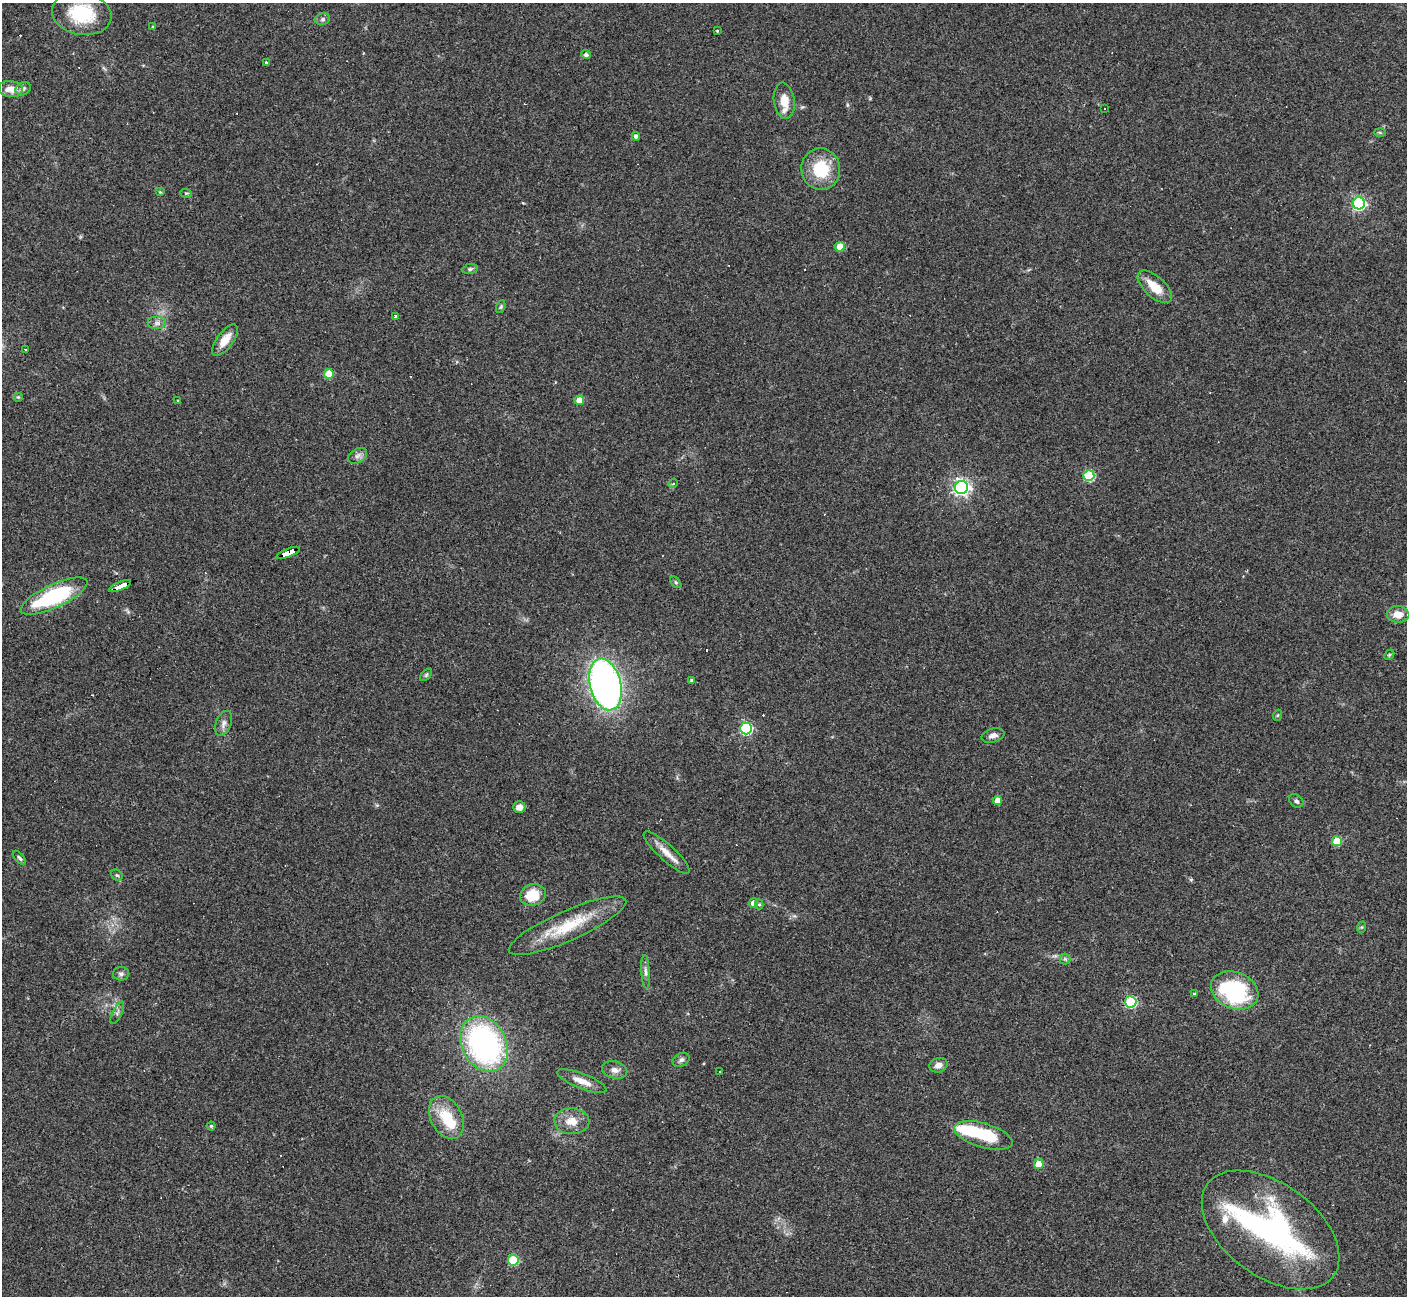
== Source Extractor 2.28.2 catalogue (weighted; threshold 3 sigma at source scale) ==
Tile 7 of 4 x 4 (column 3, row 2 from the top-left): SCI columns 2812-4216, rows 2871-4164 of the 5622 x 5608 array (HDU 1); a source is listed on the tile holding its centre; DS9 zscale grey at full resolution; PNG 1409 x 1298 px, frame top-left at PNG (2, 3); each listed source drawn as its Kron ellipse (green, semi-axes under 4 px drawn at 4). Shown black and unused: <1% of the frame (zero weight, under 3 of 4 exposures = <1% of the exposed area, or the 3 px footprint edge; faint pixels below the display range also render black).
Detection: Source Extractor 2.28.2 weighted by HDU 2 'WHT'; one run over the whole footprint, this tile lists its part. Background 0.0991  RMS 0.006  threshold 0.0269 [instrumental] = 3 sigma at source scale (4.5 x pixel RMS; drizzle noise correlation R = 1.50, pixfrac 1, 0.05/0.05 arcsec/px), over >= 5 px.
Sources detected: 98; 4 inside a brighter object's white glare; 15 cosmic-ray / hot-pixel residue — neither listed nor drawn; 2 inside a brighter listed object's ellipse — not listed separately; the other 77 listed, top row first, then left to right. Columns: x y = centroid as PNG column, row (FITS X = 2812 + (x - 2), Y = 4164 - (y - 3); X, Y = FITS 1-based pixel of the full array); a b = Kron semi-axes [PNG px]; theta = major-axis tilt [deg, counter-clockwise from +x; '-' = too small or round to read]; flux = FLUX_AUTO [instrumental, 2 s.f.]
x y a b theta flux
82 13 30 21 -9 31
323 19 7 5 17 1.4
153 27 3 3 - 1.3
717 31 3 2 - 0.53
586 55 5 4 - 1.7
266 62 3 2 - 0.85
11 89 12 8 -8 6.2
23 89 8 6 26 1.8
784 101 18 10 -82 8.3
1104 108 3 3 - 1.1
1380 132 6 4 -2 0.74
636 136 4 4 - 2
821 169 21 19 -77 24
160 192 5 4 - 0.65
186 193 6 4 -17 0.67
1359 203 6 6 - 100
840 247 5 5 - 11
470 269 8 5 11 1.2
1155 287 21 10 -43 12
501 307 7 4 70 0.85
395 316 4 3 - 0.84
157 323 9 6 0 2.5
225 340 18 8 53 8.1
25 349 3 2 - 0.41
329 374 5 5 - 15
18 397 5 5 - 0.7
177 400 3 2 - 0.58
579 400 5 4 - 8.9
357 456 10 7 31 2.3
1089 476 5 5 - 45
673 483 5 4 - 0.83
961 487 6 6 - 210
288 553 13 4 22 150
676 582 7 4 -46 0.83
120 586 12 3 23 180
54 596 36 11 25 59
1398 614 11 8 -3 6.3
1389 655 6 4 44 0.76
426 675 7 4 46 0.98
691 680 4 3 - 0.65
605 684 26 15 -76 250
1278 715 5 3 - 0.65
224 723 13 7 68 3.1
746 728 6 6 - 81
993 736 12 7 17 2.8
998 800 4 4 - 6
1296 801 8 6 -38 1.7
519 807 6 5 - 4.1
1337 841 5 5 - 21
667 853 30 8 -42 7.5
19 858 8 4 -48 1.2
117 875 6 5 - 1
533 895 13 10 16 16
753 903 5 4 - 4.5
759 904 5 4 - 0.87
567 926 64 15 24 29
1362 927 6 4 71 0.7
1065 959 5 5 - 1.1
645 972 17 4 -86 2.4
121 974 8 7 - 1.8
1235 990 24 18 -22 65
1194 994 4 3 - 0.61
1131 1002 6 5 - 59
117 1013 12 5 63 1.8
484 1044 29 22 -62 150
681 1060 9 6 27 1.8
938 1065 9 7 16 3.6
615 1070 13 8 -13 3.7
720 1072 3 2 - 0.45
582 1081 26 7 -22 6.8
446 1117 23 15 -61 20
572 1121 17 13 -1 8.1
211 1126 4 4 - 0.79
983 1135 30 12 -17 22
1039 1164 5 4 - 13
1271 1230 78 46 -36 130
513 1260 5 5 - 39
Overlapping masked pixels (flux is a lower limit): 2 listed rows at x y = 288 553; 120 586
Isophote crosses this tile's border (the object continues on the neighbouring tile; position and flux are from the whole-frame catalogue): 1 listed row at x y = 54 596